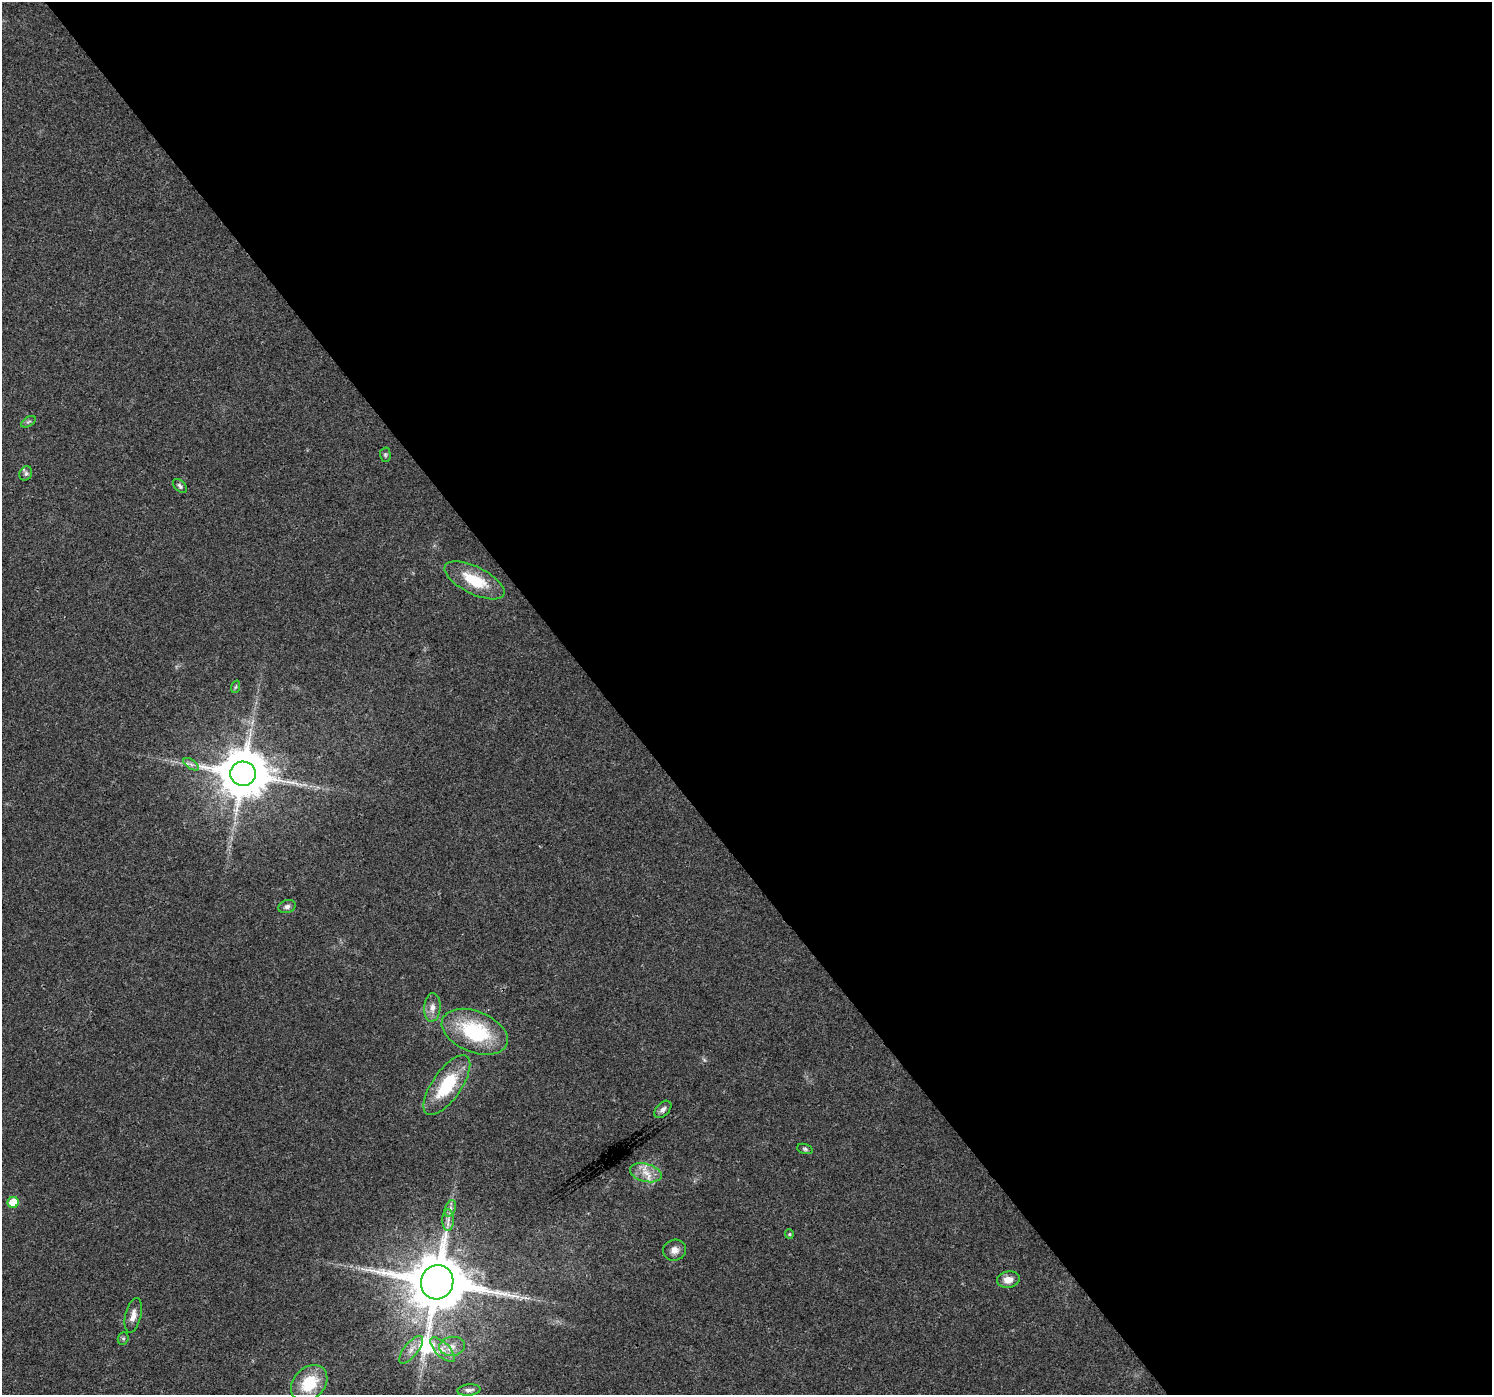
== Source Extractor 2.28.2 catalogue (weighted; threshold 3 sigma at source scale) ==
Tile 8 of 4 x 4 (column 4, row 2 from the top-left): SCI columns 4481-5970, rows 2923-4315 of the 5974 x 5910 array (HDU 1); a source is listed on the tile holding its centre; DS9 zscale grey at full resolution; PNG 1494 x 1397 px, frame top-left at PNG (2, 2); each listed source drawn as its Kron ellipse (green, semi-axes under 4 px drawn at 4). Shown black and unused: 59% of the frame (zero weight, under 3 of 4 exposures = <1% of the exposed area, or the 3 px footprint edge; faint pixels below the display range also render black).
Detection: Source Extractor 2.28.2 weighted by HDU 2 'WHT'; one run over the whole footprint, this tile lists its part. Background 0.0123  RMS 0.0028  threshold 0.0126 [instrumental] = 3 sigma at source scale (4.5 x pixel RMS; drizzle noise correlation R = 1.50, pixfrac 1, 0.0396/0.0396 arcsec/px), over >= 5 px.
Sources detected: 31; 1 too faint to see at this stretch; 1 long thin detection or spike segment (spike, bleed or trail) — neither listed nor drawn; the other 29 listed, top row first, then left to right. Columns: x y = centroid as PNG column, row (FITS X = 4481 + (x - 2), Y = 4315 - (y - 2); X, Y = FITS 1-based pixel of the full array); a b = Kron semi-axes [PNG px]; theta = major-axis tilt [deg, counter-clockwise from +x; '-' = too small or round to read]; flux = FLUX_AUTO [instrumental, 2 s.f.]
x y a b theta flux
28 422 8 4 30 0.59
385 455 7 5 -88 0.54
26 473 7 6 - 0.66
180 486 8 5 -47 0.64
474 580 33 13 -26 10
235 687 6 4 70 0.42
191 764 9 4 -37 0.87
243 774 13 12 - 1500
287 907 9 6 19 0.98
432 1007 14 8 86 2.1
475 1032 35 20 -22 22
447 1085 35 14 55 15
663 1109 10 6 47 1.1
805 1149 8 5 -16 0.55
646 1173 16 9 -15 3.4
13 1202 5 5 - 6.9
450 1208 8 5 72 0.92
448 1220 11 5 90 1.3
789 1234 5 4 - 0.33
675 1250 11 10 - 1.9
1008 1280 11 8 9 2.8
437 1282 17 16 - 2500
133 1315 18 7 77 2.3
123 1338 6 5 - 0.49
452 1346 13 9 8 2.4
411 1350 17 7 51 2
442 1350 16 7 -46 2.5
309 1383 20 15 46 10
469 1390 11 5 6 1.1